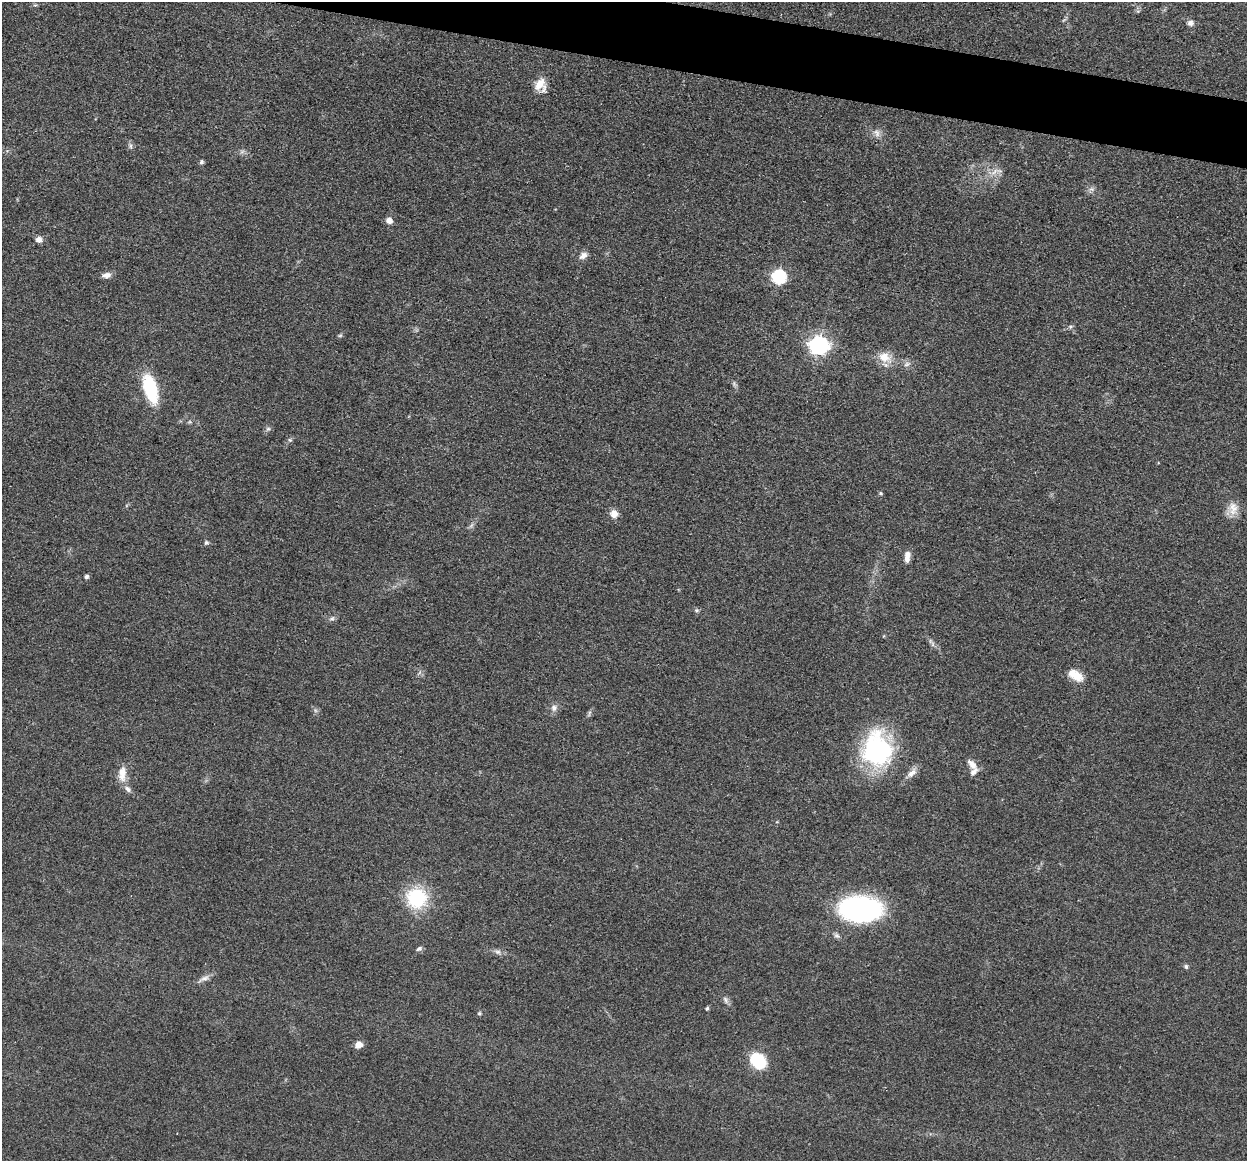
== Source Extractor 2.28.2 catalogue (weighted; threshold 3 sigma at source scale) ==
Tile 11 of 4 x 4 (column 3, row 3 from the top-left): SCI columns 2498-3742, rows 1288-2446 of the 4993 x 5012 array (HDU 1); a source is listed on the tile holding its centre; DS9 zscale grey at full resolution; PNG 1249 x 1163 px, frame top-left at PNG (2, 2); no overlay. Shown black and unused: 4% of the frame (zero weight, under 3 of 4 exposures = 1% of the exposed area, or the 3 px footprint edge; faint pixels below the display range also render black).
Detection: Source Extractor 2.28.2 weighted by HDU 2 'WHT'; one run over the whole footprint, this tile lists its part. Background 0.103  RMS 0.0077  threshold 0.0345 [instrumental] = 3 sigma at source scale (4.5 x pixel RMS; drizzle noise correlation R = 1.50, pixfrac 1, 0.05/0.05 arcsec/px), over >= 5 px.
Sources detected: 47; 3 inside a brighter listed object's ellipse — not listed separately; the other 44 listed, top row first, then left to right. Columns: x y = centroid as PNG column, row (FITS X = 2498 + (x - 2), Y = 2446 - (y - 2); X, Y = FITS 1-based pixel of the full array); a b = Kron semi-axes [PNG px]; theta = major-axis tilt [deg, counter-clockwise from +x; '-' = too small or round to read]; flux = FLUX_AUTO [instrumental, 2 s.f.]
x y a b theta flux
1190 23 7 7 - 2.9
540 84 18 10 51 10
877 133 11 7 -73 3.6
130 146 7 4 -90 1.5
201 162 6 5 - 1.5
994 172 12 3 58 2.2
1091 189 7 6 - 2.1
389 221 8 6 -39 4.4
39 239 8 8 - 3.3
583 256 11 8 41 3.8
106 275 11 7 11 3.8
779 277 7 7 - 110
340 335 6 4 1 0.95
819 345 8 7 - 330
884 357 16 12 -11 11
907 364 9 4 35 2
150 388 24 11 -73 52
268 429 7 4 0 1.4
290 440 5 4 - 1.1
881 493 5 4 - 1
1233 508 20 11 -87 8.5
614 514 9 8 - 6
206 543 6 6 - 1.5
907 557 14 6 84 5.3
86 577 5 4 - 2.1
332 618 9 5 23 1.8
1076 676 16 12 -36 9.9
554 708 10 7 87 3.3
589 713 10 3 79 1.2
877 750 37 31 -81 100
972 764 15 7 -48 5.6
912 773 16 8 41 5.2
122 774 22 10 87 8.9
417 898 21 21 - 46
860 909 27 16 -2 220
419 949 8 6 28 1.9
497 952 10 4 0 2.5
1186 966 6 5 - 1.5
205 978 12 6 16 3.6
725 1000 11 5 -61 2.3
707 1008 5 4 - 1.2
479 1013 5 4 - 1
359 1045 8 6 16 6
758 1061 15 11 -40 39